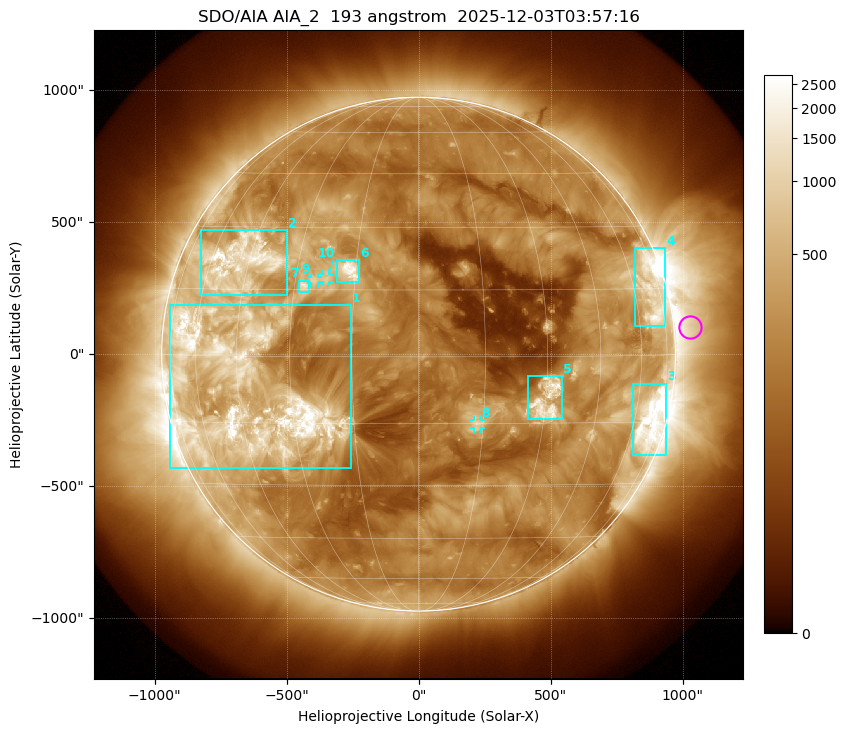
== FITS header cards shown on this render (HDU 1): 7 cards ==
TELESCOP= 'SDO/AIA '           / For AIA: SDO/AIA
INSTRUME= 'AIA_2   '           / For AIA: AIA_ATA1, AIA_ATA2, AIA_ATA3 or AIA_AT
WAVELNTH=                  193 / [angstrom] Wavelength
WAVEUNIT= 'angstrom'           / Wavelength unit: angstrom
DATE-OBS= '2025-12-03T03:57:16.847' / [ISO] Date when observation started; ISO 8
CTYPE1  = 'HPLN-TAN'           / CTYPE1: HPLN
CTYPE2  = 'HPLT-TAN'           / CTYPE2: HPLT

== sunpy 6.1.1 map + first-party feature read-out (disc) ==
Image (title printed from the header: SDO/AIA AIA_2  193 angstrom  2025-12-03T03:57:16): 1024 x 1024 px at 2.4 arcsec/px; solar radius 973 arcsec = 406 px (full disc in frame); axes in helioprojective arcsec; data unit not stated in the header (colour bar unlabelled)
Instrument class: DISC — disc imager (sunpy class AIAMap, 193 A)
Bright regions (active regions / flare kernels): reference = the median radial profile (limb darkening/brightening removed); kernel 9 px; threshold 5 sigma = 617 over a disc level ~210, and >= 1.15x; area >= 12 px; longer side >= 10 px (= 24 arcsec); searched inside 0.97 R_sun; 10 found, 10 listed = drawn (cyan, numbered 1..; 3 of them under ~33 arcsec drawn as corner ticks so the feature stays visible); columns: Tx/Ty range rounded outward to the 5 arcsec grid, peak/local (2 s.f.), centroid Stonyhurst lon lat
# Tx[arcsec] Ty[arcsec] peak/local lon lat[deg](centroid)
1 -940..-255 -430..185 26 -43 -8
2 -825..-500 220..470 19 -49 +22
3 810..940 -385..-110 14 +68 -15
4 820..935 105..400 7.7 +69 +14
5 415..545 -250..-85 13 +30 -10
6 -310..-225 270..355 16 -17 +19
7 -450..-415 235..280 8.4 -27 +16
8 205..235 -280..-250 6 +14 -15
9 -410..-380 265..295 6.9 -25 +17
10 -365..-335 270..305 7 -22 +18
Off-limb structures (1.02-1.3 R_sun): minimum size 162 px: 2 found; the strongest spans PA ~240..300 deg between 1.02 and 1.3 R_sun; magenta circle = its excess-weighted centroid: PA ~275 deg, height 1.06 R_sun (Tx ~1030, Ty ~100 arcsec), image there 3.1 x the reference